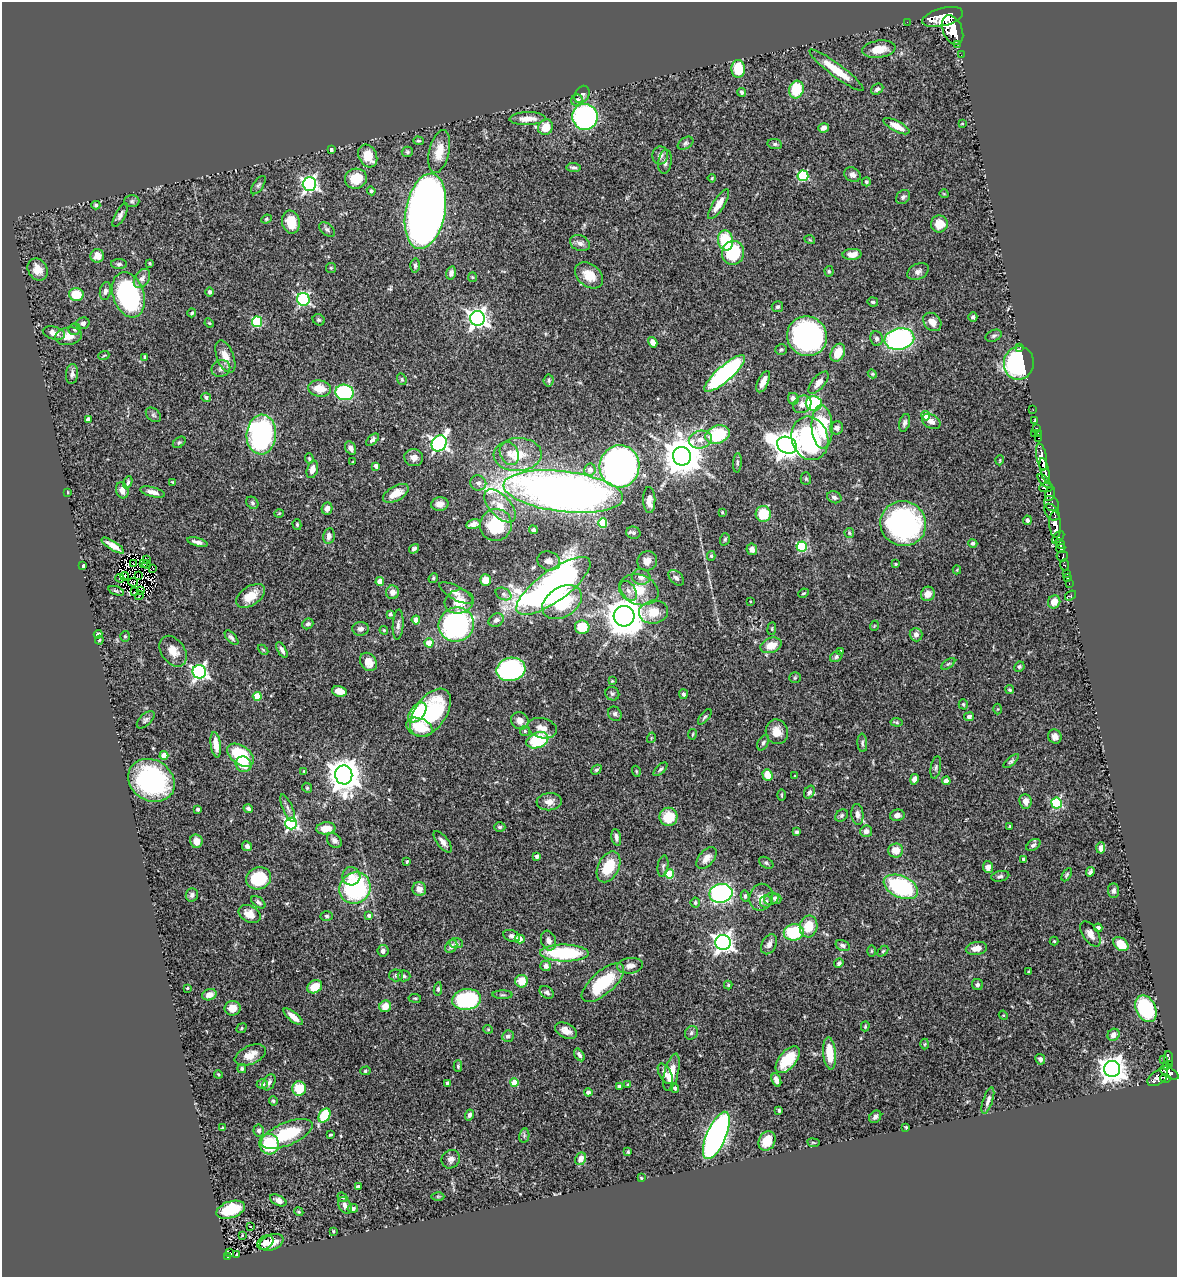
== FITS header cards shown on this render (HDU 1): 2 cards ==
NAXIS1  =                 1175
NAXIS2  =                 1275

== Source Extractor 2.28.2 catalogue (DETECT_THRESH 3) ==
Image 1175 x 1275 px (HDU 1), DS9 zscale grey, 1 PNG px = 1 image px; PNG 1179 x 1279 px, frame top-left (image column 1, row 1275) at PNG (2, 2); each listed source drawn as its Kron ellipse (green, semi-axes under 4 px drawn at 4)
Background 0.823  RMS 0.04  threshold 0.12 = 3 sigma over >= 5 px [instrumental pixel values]
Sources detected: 482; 5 with non-positive FLUX_AUTO (blend fragments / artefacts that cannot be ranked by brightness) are neither listed nor drawn; the other 477 listed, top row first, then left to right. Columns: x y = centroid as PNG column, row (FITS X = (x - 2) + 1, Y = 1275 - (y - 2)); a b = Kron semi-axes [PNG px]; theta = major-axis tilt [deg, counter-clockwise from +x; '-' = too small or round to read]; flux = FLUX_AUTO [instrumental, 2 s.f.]
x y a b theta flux
943 17 21 9 14 6100
907 22 2 2 - 9
953 30 15 9 -67 4500
958 44 3 3 - 92
879 49 17 8 7 41
961 55 2 2 - 10
738 69 9 7 -86 86
836 70 33 6 -37 65
877 89 6 5 - 7.7
796 90 9 7 76 110
742 92 4 4 - 5.8
582 94 9 7 57 9.8
577 100 6 5 - 14
585 117 13 12 - 520
527 119 18 6 2 30
962 124 3 3 - 2.3
896 126 14 5 -28 30
546 127 8 7 - 48
824 128 5 4 - 12
419 141 5 4 - 3.7
685 143 8 5 32 5.9
775 144 7 5 -8 6
331 150 4 3 - 5
439 151 22 10 77 47
407 152 5 5 - 5.1
660 155 9 8 - 12
368 156 12 9 -63 51
665 162 12 6 82 12
574 167 7 4 -6 6.7
852 175 8 7 - 13
803 176 5 5 - 210
712 178 4 4 - 2.7
356 179 11 10 - 72
866 182 4 4 - 4.7
309 184 7 7 - 860
258 185 10 5 55 5.8
371 191 4 3 - 4.8
944 194 4 3 - 1.9
903 197 8 6 46 7.2
132 201 7 6 - 7.1
719 204 17 5 57 33
96 205 4 3 - 4.7
425 211 38 20 79 3500
120 215 13 5 61 9.6
266 219 5 4 - 3.7
291 222 11 9 -80 48
939 224 8 8 - 33
327 229 9 5 -38 7.3
726 240 10 7 -80 110
810 240 5 3 - 2.4
580 243 10 7 -25 14
733 253 12 11 - 140
852 254 9 5 2 23
97 256 7 7 - 26
150 263 3 2 - 2.7
119 264 8 5 1 6.6
415 266 7 4 -88 5.3
331 268 5 5 - 4.5
38 269 11 9 -58 27
829 271 5 4 - 3.9
918 271 11 7 25 12
451 273 6 5 - 10
589 275 15 11 -39 46
472 277 5 4 - 2.9
142 278 10 7 57 14
105 291 9 5 81 11
210 292 5 4 - 5.1
76 294 7 6 - 66
128 295 23 15 -72 430
303 299 6 6 - 310
873 302 5 4 - 6
777 307 6 5 - 5.8
192 313 4 4 - 4.1
973 317 4 4 - 4.6
478 318 7 7 - 1400
319 320 6 5 - 4.9
257 322 5 5 - 160
932 322 10 8 -47 25
83 323 7 6 - 8.8
209 323 5 4 - 2.7
74 329 6 6 - 5.7
54 333 11 6 -16 17
68 336 13 8 8 25
807 336 20 19 - 750
994 336 8 5 24 6.1
876 339 7 6 - 9.3
899 339 15 10 10 520
653 342 5 4 - 18
1020 347 2 2 - 19
781 350 6 5 - 4.7
838 353 9 6 62 53
104 355 5 3 - 2.6
145 357 4 4 - 3.8
225 357 17 8 -69 31
1019 363 16 15 - 440
221 368 9 8 - 12
725 373 26 7 41 570
72 374 10 6 84 9.8
872 374 4 4 - 3.1
402 379 6 4 -70 3.4
549 381 6 5 - 4.7
763 382 11 5 65 22
818 383 13 6 50 22
320 388 11 8 -10 45
345 392 9 7 -15 260
206 397 5 4 - 7.1
793 399 6 5 - 13
814 403 8 7 - 240
802 404 9 8 - 15
1033 410 2 2 - 10
153 415 8 6 -41 6.1
926 416 4 4 - 48
88 419 4 4 - 16
931 421 10 6 -28 15
1035 421 3 2 - 11
904 423 9 5 75 8
822 427 21 10 -87 130
837 428 6 6 - 13
1036 428 3 2 - 34
1034 433 3 2 - 29
261 434 20 15 85 510
1038 434 3 3 - 27
718 435 12 8 19 160
810 438 22 18 -73 420
1039 438 3 2 - 33
372 440 8 4 42 7.7
700 440 12 8 12 22
179 442 7 5 38 4.4
439 443 8 7 - 840
787 445 10 8 -25 3700
351 448 7 5 -60 13
509 453 12 9 -66 21
518 455 24 16 2 83
682 456 9 9 - 8200
1042 457 13 5 -79 1500
414 458 9 8 - 16
309 459 5 4 - 3.6
1000 460 5 3 - 2.4
353 462 3 2 - 1.6
737 463 10 4 86 5.1
376 466 4 4 - 11
619 466 21 20 - 1400
312 469 9 5 75 15
590 470 6 5 - 21
1045 470 12 4 -77 1800
806 479 6 5 - 3.9
1045 481 9 4 -46 620
128 482 6 4 70 5.8
173 482 3 2 - 2.2
478 483 8 7 - 12
1046 488 7 3 3 490
122 490 8 6 -71 18
563 491 60 20 -7 2500
68 492 3 2 - 1.8
152 492 12 5 -14 16
396 493 14 7 29 37
1050 494 7 5 73 910
834 497 7 5 -21 8.3
649 500 13 6 -88 25
252 503 7 5 -47 5.6
1051 503 8 7 - 430
440 504 9 6 8 16
500 506 20 10 -48 43
327 508 6 5 - 15
722 512 3 2 - 2.3
1052 512 9 6 -51 1200
279 513 5 3 - 2.2
763 514 8 7 - 74
1027 520 4 4 - 5.6
603 523 5 4 - 100
473 524 7 5 14 13
903 524 23 22 - 590
297 525 5 4 - 3.9
496 525 16 15 - 130
1055 525 13 6 -86 3300
533 530 4 4 - 6.8
633 533 7 6 - 6.2
849 533 5 5 - 3.8
329 536 8 5 79 13
1058 537 7 4 48 680
725 539 6 4 73 4.6
197 542 10 4 -14 11
973 543 4 4 - 5.4
1060 544 6 3 -51 860
113 546 13 4 -32 22
802 547 5 5 - 200
414 549 5 4 - 6.4
752 549 6 5 - 15
1061 549 5 4 - 580
711 556 5 4 - 3.4
1062 556 5 5 - 250
147 560 3 2 - 5.1
549 561 12 9 -18 15
647 561 10 9 - 19
134 564 3 2 - 3.6
143 564 3 2 - 1.7
895 564 3 3 - 2.9
146 565 5 2 - 5.1
1064 565 5 3 - 250
83 566 4 4 - 7.7
153 568 3 2 - 3.4
957 570 4 4 - 2.5
1066 574 4 3 - 51
125 576 4 3 - 1.4
138 576 3 2 - 1
641 577 9 8 - 19
120 578 4 3 - 2.9
433 578 5 4 - 3.6
676 578 9 6 -46 12
1067 578 3 2 - 18
485 580 6 5 - 41
133 582 5 3 - 1.2
380 582 4 4 - 40
1069 583 3 2 - 18
553 586 44 15 36 1500
141 590 3 2 - 0.97
639 590 20 15 -19 66
116 591 8 4 -19 4.1
629 591 11 7 -56 15
135 592 4 2 - 2.6
393 592 7 6 - 15
456 593 19 7 -29 19
803 593 5 3 - 3.3
503 594 8 5 -28 9.2
928 594 7 6 - 18
1070 595 6 3 37 14
139 596 5 2 - 2.3
251 596 16 9 34 44
750 601 3 2 - 2.2
459 602 14 12 14 48
562 602 21 14 32 140
1054 602 6 6 - 25
654 612 15 11 8 59
390 614 4 4 - 4.7
624 616 10 10 - 5100
416 620 4 4 - 34
496 620 8 6 30 11
308 624 6 5 - 6.8
398 624 15 5 86 12
456 625 18 17 - 630
874 626 5 3 - 2.2
582 627 7 7 - 73
361 629 8 6 1 12
772 629 6 3 83 2.9
384 630 4 3 - 2.7
98 634 4 3 - 6.5
916 635 6 6 - 11
125 636 5 4 - 3.8
231 638 9 4 -48 8.2
99 640 4 3 - 3
429 643 4 4 - 41
771 645 11 7 19 38
263 650 6 4 -44 2.9
282 650 9 4 -60 9.3
173 651 17 11 -55 32
841 651 3 2 - 2.6
836 657 6 5 - 6.3
368 662 10 7 -55 31
948 664 8 4 34 4.3
1019 667 5 5 - 5.1
511 669 14 11 12 410
199 672 7 6 - 750
795 678 5 5 - 3.6
612 681 4 4 - 2.5
1010 690 4 4 - 3.4
339 691 8 5 -11 33
612 694 7 6 - 6.3
683 694 5 4 - 6.3
257 696 4 4 - 73
963 704 5 4 - 3.9
997 709 5 3 - 2.7
417 712 11 7 50 120
431 713 27 15 54 240
615 714 8 6 -56 8
705 717 9 4 51 5.2
969 717 5 4 - 8.3
146 720 11 6 45 8
520 721 9 8 - 19
897 722 6 3 -7 4
419 727 14 9 -19 74
542 728 15 9 -16 24
525 731 5 5 - 4.2
777 732 12 11 - 31
692 734 5 3 - 2.4
1055 737 7 6 - 14
651 738 5 3 - 3.1
537 740 11 7 21 150
763 743 8 5 61 6.7
862 743 9 5 -86 6
216 745 13 5 -82 30
164 755 4 4 - 40
241 755 15 9 -35 150
1011 761 9 4 42 5.5
243 764 8 7 - 37
936 767 11 5 80 6.9
660 769 8 4 44 5.6
596 770 5 4 - 5.4
304 771 4 3 - 2.3
636 771 5 3 - 2.7
344 775 9 8 - 5100
767 775 6 5 - 42
795 776 4 3 - 2.4
914 779 5 4 - 15
151 780 24 20 -32 340
946 781 4 4 - 33
307 788 5 4 - 3.8
809 792 7 5 59 8.2
781 795 6 4 -89 2.9
1025 801 7 6 - 20
549 802 12 8 5 20
1056 803 5 5 - 240
248 808 5 4 - 7.2
288 808 15 5 -68 11
198 809 3 3 - 6.7
857 814 10 6 -84 14
842 815 7 5 46 5.3
897 815 7 5 11 11
668 817 9 9 - 69
291 824 6 6 - 490
1009 826 3 3 - 3.3
500 827 6 4 -1 5.7
326 828 9 6 6 38
866 831 6 6 - 12
797 832 4 3 - 5.4
616 837 8 5 -80 11
334 840 8 6 -49 9.8
196 841 7 6 - 19
443 842 13 5 -52 14
1033 845 8 5 33 7.7
247 846 5 4 - 11
1101 848 5 4 - 12
896 850 7 7 - 33
537 856 4 3 - 10
706 858 13 7 50 19
1024 859 4 3 - 7.1
407 861 3 3 - 3
766 863 8 5 -33 5.5
663 866 11 5 81 6.9
609 867 16 10 63 82
988 867 6 5 - 14
1090 872 5 4 - 7.3
669 874 4 4 - 130
1067 875 7 4 58 4.7
351 876 9 9 - 21
1000 876 9 5 12 6.5
259 878 12 10 21 120
901 887 18 10 -24 300
355 888 16 15 - 310
419 889 7 7 - 20
1114 891 7 5 -86 7.8
721 893 11 9 11 610
192 895 7 6 - 8.3
745 896 6 3 -77 4.4
761 897 13 12 - 27
771 899 7 6 - 7.6
776 899 5 5 - 7.4
766 901 6 6 - 8.3
258 902 8 5 -38 7.7
695 903 5 5 - 4.5
250 914 12 8 -29 32
369 915 4 3 - 5.9
327 916 6 4 -4 4.7
809 926 11 8 77 63
1098 928 4 4 - 8.3
794 932 10 8 8 140
1090 934 14 7 -56 17
512 936 8 5 -21 8.5
520 939 5 4 - 28
549 941 10 7 -70 13
1054 941 4 4 - 3.1
723 942 7 7 - 1300
456 943 7 5 -8 6.3
769 944 11 7 62 14
1121 944 8 6 -37 47
451 946 7 5 54 11
843 946 7 5 -25 9.5
976 948 11 6 9 21
383 951 6 5 - 12
871 951 6 4 90 3.5
883 951 6 4 45 3.5
564 953 24 8 -1 220
839 963 5 4 - 7.5
546 966 5 5 - 12
630 966 13 7 8 18
1029 972 3 3 - 3.7
396 975 7 6 - 6.3
404 976 6 5 - 5.3
521 981 6 6 - 46
603 983 26 11 41 130
728 985 4 4 - 3.6
977 985 5 5 - 6.9
315 987 8 6 33 43
187 988 3 3 - 2.7
438 989 6 4 82 5.2
547 992 8 5 -35 8
209 995 7 5 16 19
502 995 10 3 0 4.1
415 998 6 3 -8 3.1
467 999 14 10 8 220
385 1006 6 5 - 32
233 1008 8 7 - 26
1146 1009 14 9 -64 220
1003 1015 5 3 - 2.4
293 1017 12 4 -39 27
865 1026 5 4 - 2.8
242 1028 5 4 - 3.3
488 1029 5 4 - 3.2
566 1031 12 7 -27 21
691 1033 7 6 - 6.9
1113 1035 6 5 - 17
508 1036 6 5 - 7.8
925 1044 5 3 - 3
830 1053 16 6 -85 66
250 1055 16 9 24 34
579 1055 7 4 -58 9.1
1040 1059 5 4 - 8.1
1169 1059 7 3 -85 190
788 1060 16 8 50 92
1164 1060 3 2 - 7.7
1169 1064 3 3 - 190
458 1066 5 4 - 3.8
1166 1067 4 3 - 86
242 1069 4 4 - 4.6
1112 1069 8 8 - 2900
365 1071 5 4 - 4.2
672 1072 19 7 76 41
1169 1073 10 5 -29 590
218 1074 4 3 - 2.9
665 1074 11 6 -60 15
1158 1077 12 7 35 390
1165 1078 5 4 - 230
776 1080 7 4 -66 12
269 1082 9 5 63 7.6
514 1082 4 4 - 43
262 1084 6 5 - 7.6
448 1084 4 4 - 16
628 1084 4 4 - 3.6
619 1086 4 3 - 7.3
299 1088 7 7 - 68
675 1088 5 4 - 5.4
588 1092 4 4 - 12
273 1101 5 4 - 3.7
988 1101 14 5 72 11
779 1110 4 3 - 4.4
325 1115 7 5 59 130
469 1115 5 4 - 9.5
875 1117 7 5 47 7
906 1127 3 3 - 3.3
223 1128 4 3 - 3.6
259 1130 6 5 - 7.2
287 1134 27 11 23 150
330 1135 4 3 - 3.6
716 1135 25 9 67 1500
524 1136 7 5 79 4.8
767 1141 10 8 63 50
813 1143 6 3 -9 2.7
269 1144 10 9 - 120
628 1152 4 3 - 3.2
451 1159 10 8 46 12
581 1159 6 5 - 20
641 1178 3 3 - 2.2
358 1187 4 3 - 15
438 1196 6 4 -1 3.2
342 1197 5 4 - 3.3
278 1200 9 5 -27 12
345 1205 9 6 -61 13
353 1208 5 4 - 9.3
231 1210 15 8 18 110
299 1212 4 3 - 2.7
250 1227 3 3 - 21
333 1231 3 3 - 2.9
242 1235 3 2 - 1.8
271 1242 12 7 21 33
265 1243 9 6 37 21
229 1253 4 2 - 5.3
237 1255 3 3 - 6.3
227 1256 3 3 - 55
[5 non-positive-flux detections neither listed nor drawn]